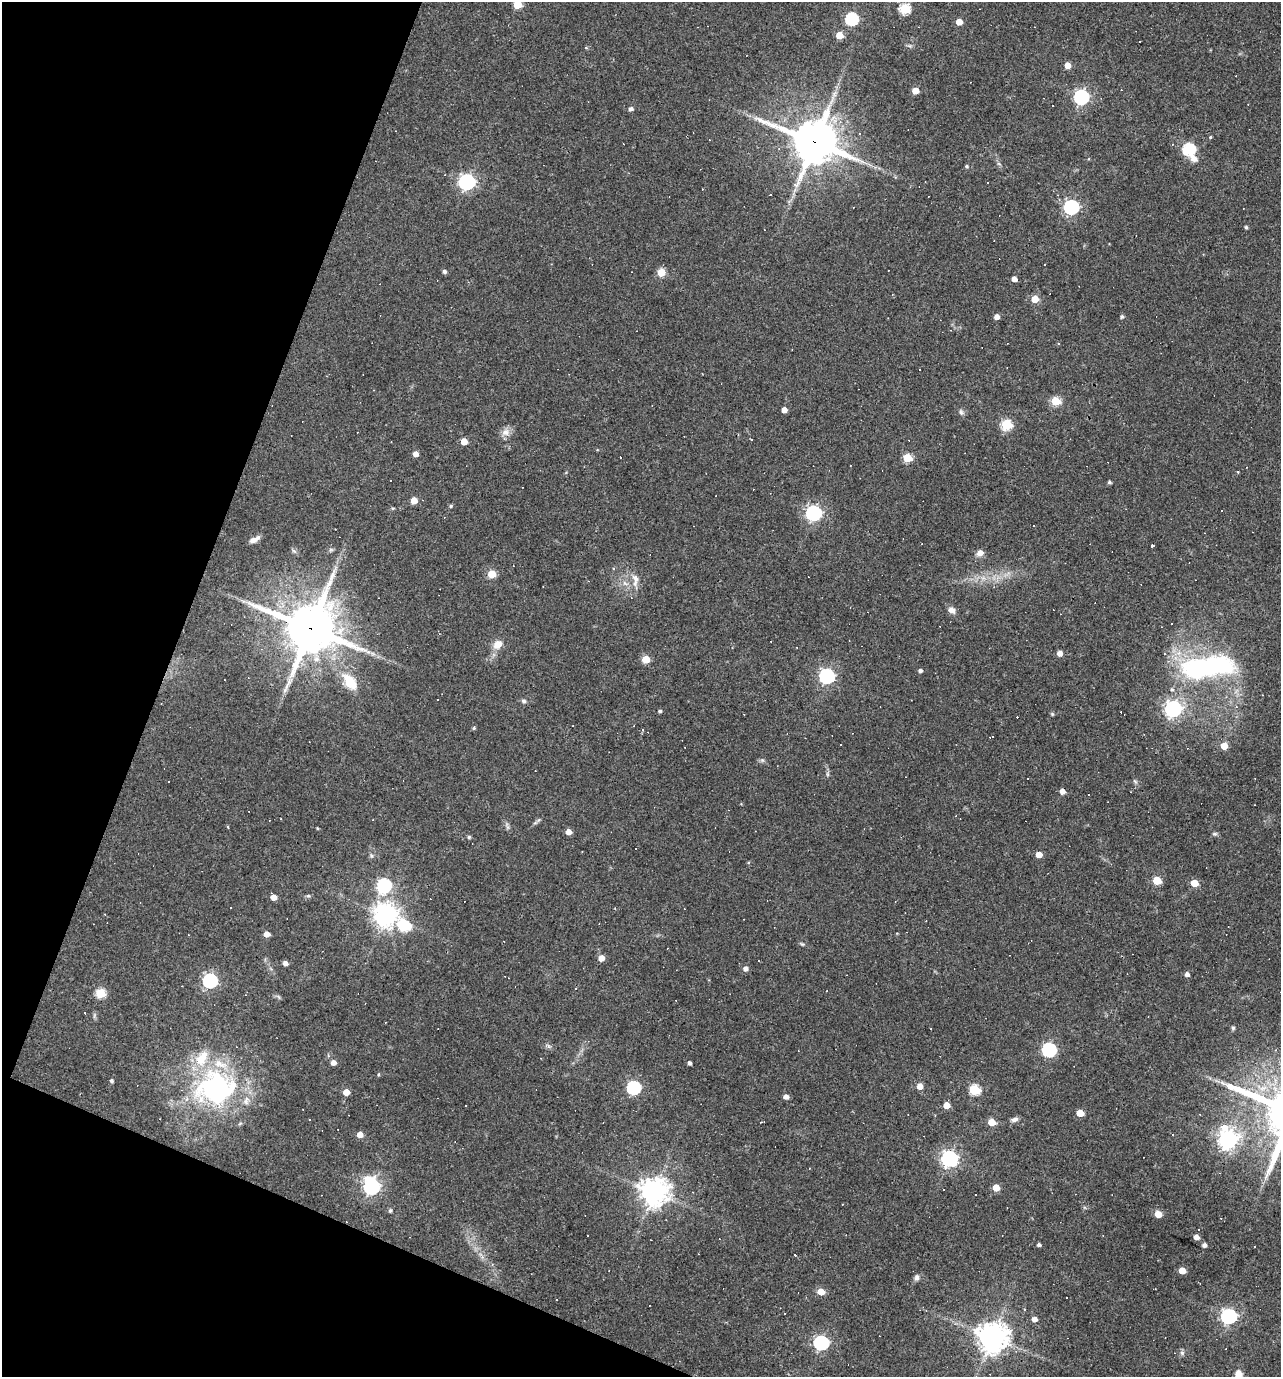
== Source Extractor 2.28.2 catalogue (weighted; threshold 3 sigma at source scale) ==
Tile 9 of 4 x 4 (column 1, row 3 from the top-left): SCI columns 134-1412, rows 1376-2750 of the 5514 x 5499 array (HDU 1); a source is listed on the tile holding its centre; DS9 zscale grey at full resolution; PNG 1283 x 1379 px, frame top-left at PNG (2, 2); no overlay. Shown black and unused: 19% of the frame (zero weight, under 3 of 4 exposures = <1% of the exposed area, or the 3 px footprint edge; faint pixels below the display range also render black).
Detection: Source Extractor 2.28.2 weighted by HDU 2 'WHT'; one run over the whole footprint, this tile lists its part. Background 0.0693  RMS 0.0056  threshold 0.0251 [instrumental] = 3 sigma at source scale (4.5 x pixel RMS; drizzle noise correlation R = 1.50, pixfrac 1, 0.05/0.05 arcsec/px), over >= 5 px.
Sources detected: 201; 63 cosmic-ray / hot-pixel residue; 1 long thin detection or spike segment (spike, bleed or trail) — not listed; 3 inside a brighter listed object's ellipse — not listed separately; the other 134 listed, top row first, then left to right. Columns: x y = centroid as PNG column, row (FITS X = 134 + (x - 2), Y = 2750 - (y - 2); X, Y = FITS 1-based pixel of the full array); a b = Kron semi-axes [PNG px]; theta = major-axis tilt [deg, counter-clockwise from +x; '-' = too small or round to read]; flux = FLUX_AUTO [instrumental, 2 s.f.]
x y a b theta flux
517 5 5 5 - 17
904 9 6 5 - 40
851 19 6 6 - 64
959 22 5 4 - 6.4
839 35 5 5 - 11
1139 42 3 3 - 6
586 48 5 3 - 0.56
1067 65 5 4 - 7.2
915 91 5 4 - 8.5
1081 97 6 6 - 140
631 109 5 4 - 1.8
1210 137 4 3 - 0.59
815 142 16 14 -20 1800
1172 144 3 3 - 0.5
1189 149 8 6 -60 67
967 166 4 4 - 0.83
466 182 7 6 - 170
702 189 3 2 - 0.33
1071 207 6 6 - 120
1246 227 4 3 - 0.89
1045 265 3 3 - 0.88
444 272 5 4 - 1.5
661 272 5 5 - 16
1014 279 5 5 - 2.7
1035 299 5 5 - 11
997 317 5 4 - 3.2
1122 317 5 4 - 1.2
919 369 3 3 - 1.4
1055 401 5 5 - 25
784 410 4 4 - 5.1
961 412 8 5 -71 1.3
1006 425 5 5 - 40
505 432 12 10 30 3.6
751 439 3 2 - 0.64
464 441 5 5 - 10
391 442 2 2 - 0.38
415 454 5 4 - 3.4
907 458 5 5 - 21
1238 472 4 3 - 0.42
1109 482 4 3 - 1.2
414 500 5 5 - 9.2
451 506 5 4 - 0.78
814 513 6 6 - 150
254 540 13 6 25 3.2
1152 545 3 3 - 24
294 551 7 4 -19 1
980 553 7 6 - 3.7
492 574 5 5 - 16
635 578 13 8 -61 3.9
625 583 9 3 -45 1.4
952 610 9 7 -38 2.9
310 628 17 15 -19 2900
498 644 13 10 43 5.4
1060 653 5 4 - 3.9
646 659 5 5 - 15
1207 667 62 22 7 92
920 671 4 4 - 1.4
827 676 6 6 - 130
350 682 10 7 -53 23
1172 689 6 5 - 1.1
437 700 3 2 - 0.7
523 701 7 5 -4 1.2
1173 709 7 6 - 190
660 711 4 4 - 0.99
1052 714 5 4 - 0.69
474 728 4 4 - 0.77
642 730 3 2 - 1.1
992 736 5 2 - 0.78
840 745 2 2 - 0.51
1224 746 5 5 - 10
762 760 5 5 - 0.99
827 774 6 4 -90 0.94
1135 781 8 3 -45 0.77
1062 791 5 4 - 3.7
1089 794 3 3 - 0.76
317 828 3 3 - 0.52
568 832 5 4 - 4.7
1215 834 7 5 0 0.99
469 837 4 4 - 1
1039 855 5 4 - 6.2
1157 880 5 5 - 19
1194 883 5 5 - 11
383 886 9 6 63 100
308 896 6 5 - 0.89
273 897 5 4 - 5.3
385 915 8 8 - 500
404 926 7 6 - 47
267 934 5 4 - 5.1
802 944 7 4 -35 0.77
601 958 5 5 - 6.3
285 963 4 4 - 2.8
745 969 5 5 - 2.4
1187 974 4 4 - 2.2
210 981 6 6 - 100
100 993 5 5 - 30
1233 1028 5 4 - 0.86
1049 1050 6 6 - 99
333 1062 5 4 - 3.5
689 1063 4 3 - 1.5
378 1074 5 3 - 0.61
111 1081 4 3 - 1.1
920 1086 5 5 - 5.8
216 1088 53 42 3 95
634 1088 6 6 - 85
974 1090 6 5 - 34
346 1092 5 5 - 8
786 1097 5 5 - 2.6
946 1105 5 4 - 6.9
1080 1113 5 4 - 12
1014 1119 9 5 15 2.1
992 1122 6 4 -15 13
1225 1128 12 10 0 7.5
360 1135 5 4 - 6
1228 1140 7 7 - 280
949 1159 7 7 - 150
371 1187 7 7 - 170
996 1188 5 5 - 8.9
654 1192 9 8 - 650
390 1211 5 4 - 0.92
1158 1214 5 5 - 11
1196 1237 5 4 - 3.6
1039 1245 4 4 - 1.2
1204 1245 4 4 - 2.2
1254 1247 3 3 - 0.68
1182 1270 5 4 - 8.8
917 1277 8 7 - 1.7
821 1292 5 5 - 10
1024 1309 4 3 - 0.48
1228 1316 7 6 - 150
1034 1319 5 5 - 3.1
992 1337 9 9 - 810
821 1343 6 6 - 110
1182 1353 6 6 - 1.3
1239 1375 12 8 -85 4.8
Overlapping masked pixels (flux is a lower limit): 2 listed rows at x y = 815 142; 310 628
Isophote crosses this tile's border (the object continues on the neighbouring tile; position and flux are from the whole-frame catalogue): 3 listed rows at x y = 517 5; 904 9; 1239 1375